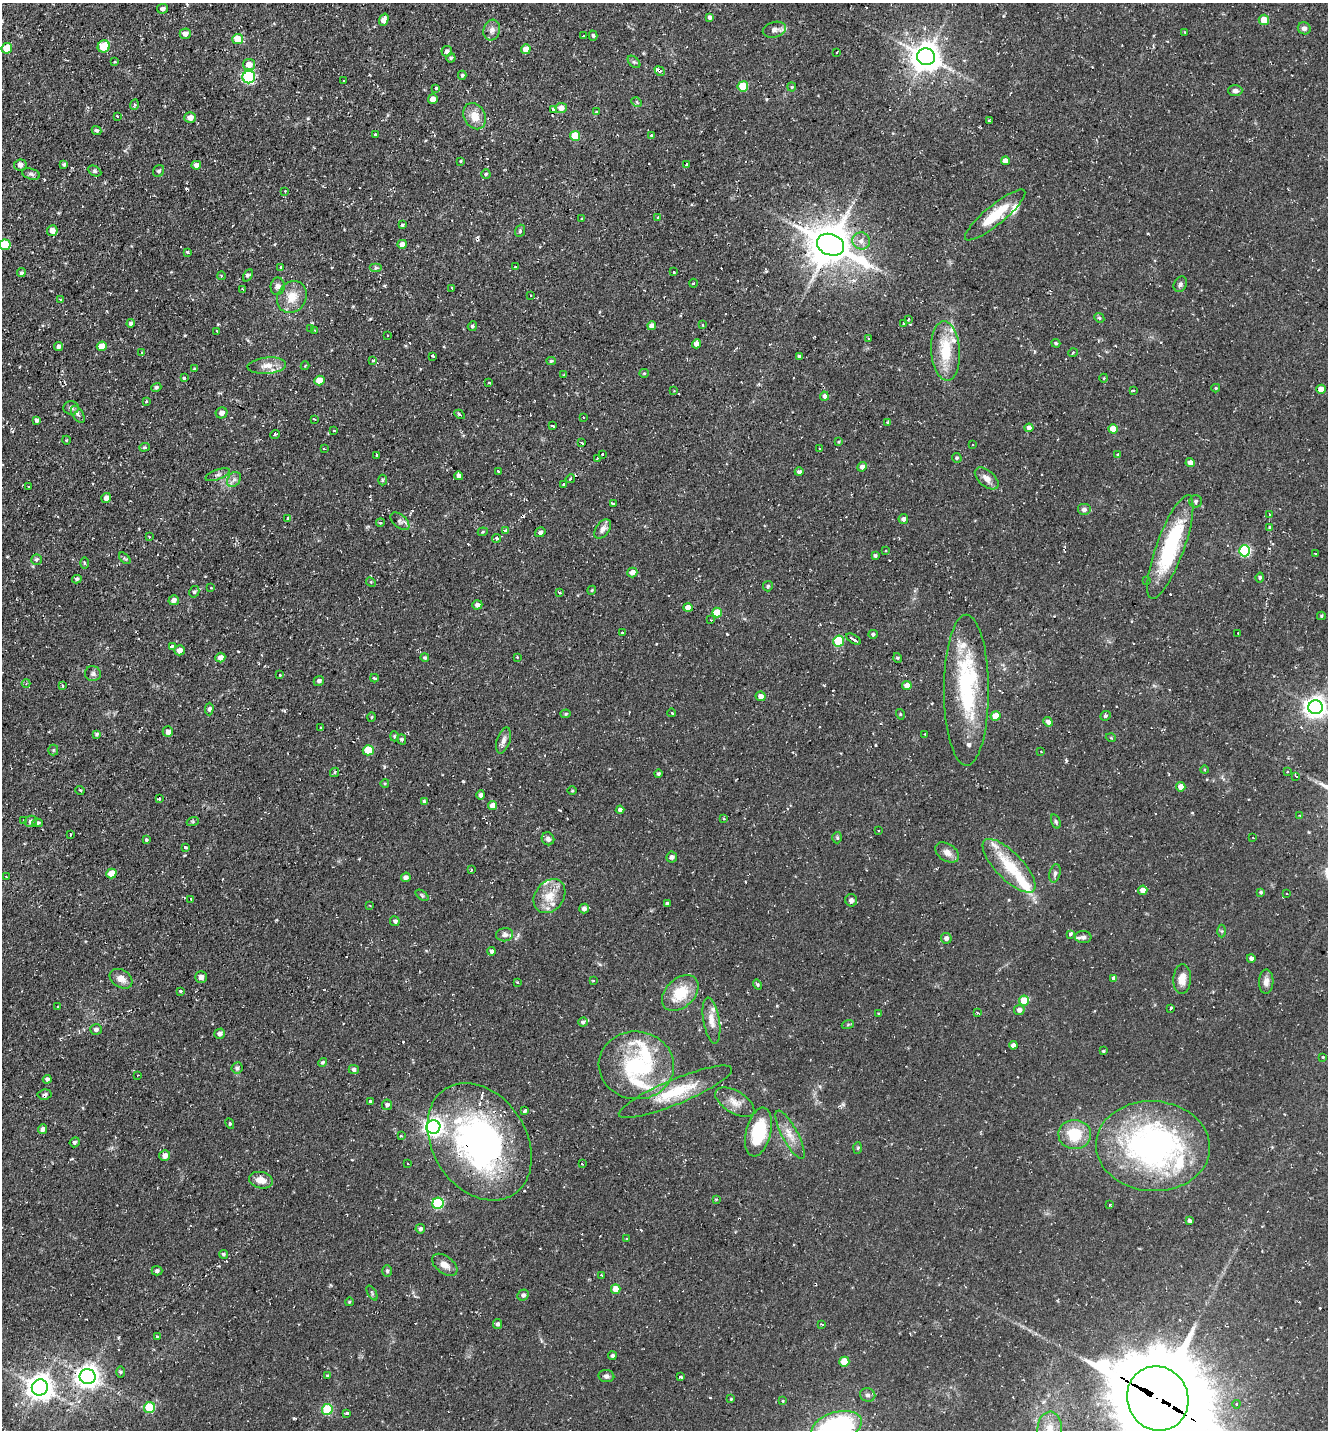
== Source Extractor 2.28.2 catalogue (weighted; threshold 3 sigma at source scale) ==
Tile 11 of 4 x 4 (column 3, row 3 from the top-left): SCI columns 2928-4253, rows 1429-2856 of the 5727 x 5714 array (HDU 1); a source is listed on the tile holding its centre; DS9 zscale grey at full resolution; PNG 1330 x 1432 px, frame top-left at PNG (2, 3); each listed source drawn as its Kron ellipse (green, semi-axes under 4 px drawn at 4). Shown black and unused: <1% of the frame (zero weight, under 2 of 3 exposures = <1% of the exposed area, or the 3 px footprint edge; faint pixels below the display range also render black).
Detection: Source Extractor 2.28.2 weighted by HDU 2 'WHT'; one run over the whole footprint, this tile lists its part. Background 0.0823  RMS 0.0071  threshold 0.0319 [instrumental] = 3 sigma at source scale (4.5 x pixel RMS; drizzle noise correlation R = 1.50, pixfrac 1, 0.05/0.05 arcsec/px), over >= 5 px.
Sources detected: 423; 4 inside a brighter object's white glare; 23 cosmic-ray / hot-pixel residue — neither listed nor drawn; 18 inside a brighter listed object's ellipse — not listed separately; the other 378 listed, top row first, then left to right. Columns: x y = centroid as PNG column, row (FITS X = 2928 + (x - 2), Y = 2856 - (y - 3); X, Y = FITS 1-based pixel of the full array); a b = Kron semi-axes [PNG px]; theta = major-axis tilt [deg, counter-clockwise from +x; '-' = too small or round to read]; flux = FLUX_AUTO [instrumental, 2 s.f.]
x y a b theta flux
163 9 5 5 - 1.8
710 17 4 4 - 2.1
384 20 6 4 72 6.8
1264 20 5 5 - 11
1304 28 6 6 - 2.8
492 30 10 8 74 3.6
774 30 12 7 15 3.5
1185 32 3 2 - 0.74
185 34 5 5 - 4.1
584 36 3 3 - 0.91
593 36 5 4 - 1.3
238 39 5 5 - 15
104 46 6 6 - 27
7 48 5 5 - 19
526 49 5 4 - 6.5
447 51 5 5 - 2.2
837 52 3 2 - 0.61
926 57 9 8 - 1100
451 58 4 4 - 1.2
115 62 3 3 - 1
634 62 7 4 -44 1.4
249 65 6 5 - 5.9
660 71 5 3 - 3.6
462 75 4 4 - 1
249 77 6 6 - 96
344 81 3 3 - 0.82
743 86 5 5 - 22
792 87 4 4 - 0.86
436 88 4 3 - 1.2
1235 91 7 5 0 2.5
433 99 5 5 - 4.5
637 102 5 4 - 1
134 105 5 3 - 0.93
561 108 5 5 - 4.6
553 109 3 3 - 1.8
596 112 3 3 - 0.8
117 116 3 3 - 1.5
474 116 14 10 -63 9.3
190 117 6 5 - 4.3
989 121 3 3 - 1.2
96 131 5 4 - 1.3
376 135 3 3 - 6
651 135 3 3 - 1.4
575 136 5 5 - 20
460 161 4 4 - 0.63
1005 161 4 4 - 4.1
64 164 4 4 - 1
687 164 3 2 - 0.79
20 165 6 5 - 3.1
196 165 4 4 - 3.2
95 171 7 5 -27 1.3
159 171 6 5 - 1.7
31 174 9 5 -15 2
486 174 4 4 - 1.1
285 191 2 2 - 0.63
995 215 38 9 40 23
658 217 4 3 - 1.1
581 219 3 2 - 0.58
402 225 3 3 - 0.96
52 231 5 5 - 5.9
520 231 6 4 68 1.1
861 241 9 8 - 4
402 244 5 4 - 4.4
5 245 5 5 - 18
831 245 14 10 -21 2100
187 252 3 3 - 1.9
515 267 3 3 - 1.2
280 268 3 3 - 3.8
376 268 6 4 0 1.3
673 272 3 3 - 2
21 273 4 4 - 1.1
248 275 7 4 62 1.2
221 276 4 3 - 0.6
693 283 4 3 - 0.67
1180 284 8 6 61 2.1
278 286 9 7 81 3.1
452 288 3 2 - 0.81
243 289 3 3 - 0.77
531 295 3 3 - 0.64
292 297 17 14 58 12
61 300 3 3 - 1.5
1099 318 5 4 - 0.99
908 319 3 2 - 0.86
131 323 4 4 - 2.5
903 323 3 2 - 1
703 325 3 2 - 0.72
472 326 5 4 - 1.3
652 326 4 4 - 3.4
311 329 4 4 - 0.84
315 330 4 3 - 0.81
216 331 4 2 - 0.69
387 335 2 2 - 0.59
869 339 3 3 - 0.98
1056 343 4 3 - 0.84
697 344 4 4 - 3.7
102 346 5 5 - 8.8
59 347 4 4 - 2.6
946 351 30 14 -86 26
142 353 3 3 - 0.82
1073 353 4 2 - 0.74
433 356 4 3 - 5
799 356 3 3 - 1.5
373 360 3 3 - 3.3
551 361 4 4 - 0.9
267 366 19 8 5 6.8
305 366 4 3 - 0.57
194 369 4 3 - 0.73
644 373 5 4 - 0.81
564 375 3 2 - 0.69
184 378 3 3 - 10
1104 378 4 3 - 0.57
319 381 5 4 - 9.3
489 382 3 2 - 0.93
156 387 5 4 - 1.1
1216 388 4 4 - 0.71
1321 389 4 4 - 7.8
674 391 3 3 - 0.49
1133 391 3 2 - 0.65
824 396 4 4 - 2.3
146 401 3 3 - 0.83
71 408 8 7 - 2.1
222 413 6 5 - 3.8
78 414 9 5 -57 2.7
459 414 5 3 - 0.97
583 417 2 2 - 0.46
314 419 3 2 - 0.68
37 420 4 4 - 1.7
888 422 3 3 - 0.93
552 426 3 3 - 3.2
1029 428 4 4 - 3.3
1113 429 5 4 - 11
334 431 3 2 - 0.97
275 434 5 3 - 0.77
66 440 4 3 - 0.6
839 442 4 3 - 0.68
582 443 3 3 - 1
972 445 2 2 - 0.66
144 447 5 4 - 1
819 448 2 2 - 0.57
324 449 3 3 - 1.1
1117 454 4 3 - 0.7
376 455 3 3 - 2.4
602 455 3 2 - 2.1
597 458 3 3 - 1.6
957 458 5 4 - 1.2
1190 463 4 4 - 4
862 467 5 4 - 2.7
498 471 3 3 - 1
799 472 4 3 - 1.7
218 475 13 5 20 2.4
459 476 4 4 - 2.4
987 478 14 8 -41 5
570 479 5 3 - 1.4
234 480 8 6 53 2.3
382 480 5 3 - 0.88
563 484 3 3 - 2.4
29 487 3 2 - 0.71
106 498 5 4 - 3.9
1196 501 6 6 - 1.6
613 504 4 3 - 2.3
1084 510 7 6 - 2.5
1270 514 3 2 - 0.91
288 519 4 3 - 2.5
903 519 5 4 - 2.4
400 521 11 6 -41 2.5
380 523 4 3 - 0.91
1269 527 3 3 - 1.2
603 529 11 6 55 3.6
506 531 4 3 - 2.6
483 532 5 4 - 0.78
540 532 5 4 - 2.2
149 537 3 3 - 0.6
497 538 4 4 - 1.5
1170 547 55 14 70 69
886 551 3 2 - 0.78
1245 551 5 5 - 76
1315 553 3 2 - 0.48
875 556 4 3 - 1.4
125 558 7 4 -45 1
36 559 5 5 - 1.5
85 563 6 4 -89 0.8
632 572 5 4 - 4.3
1260 577 5 4 - 1.1
77 579 5 4 - 1.3
1147 581 3 3 - 0.75
371 582 5 4 - 0.8
768 586 5 5 - 1
211 588 3 2 - 0.45
592 590 4 3 - 0.68
194 592 6 5 - 1.3
559 592 3 3 - 2.9
174 600 5 5 - 3.5
477 605 5 4 - 2.4
688 608 5 4 - 6.9
717 612 5 5 - 13
1321 616 4 3 - 0.93
711 620 2 2 - 0.49
622 633 3 3 - 1
1238 633 3 3 - 0.65
873 634 4 4 - 1.4
853 639 8 3 -32 6.8
839 641 5 5 - 36
172 646 4 3 - 0.91
179 650 5 5 - 4.2
517 657 4 3 - 0.66
220 658 5 4 - 4
425 658 4 4 - 1
898 658 5 3 - 0.79
93 674 8 7 - 2.2
280 675 3 3 - 0.92
374 678 4 3 - 1
319 681 5 5 - 2.2
26 683 4 3 - 0.7
62 685 3 2 - 0.92
907 685 5 4 - 6.3
966 690 75 22 -90 74
761 696 5 5 - 4.1
1316 707 7 7 - 500
209 709 6 4 89 1.7
672 713 4 2 - 0.64
566 714 5 4 - 0.96
900 714 5 3 - 0.62
995 716 5 4 - 13
1105 716 5 4 - 1.1
371 717 4 3 - 0.71
1048 722 5 4 - 2.7
321 728 3 2 - 0.7
168 732 5 5 - 3.4
97 734 4 4 - 1.2
925 734 3 2 - 1
394 736 5 3 - 0.75
1111 738 5 3 - 0.63
402 739 5 4 - 1.1
504 740 13 6 72 3.4
53 750 5 5 - 0.96
368 750 5 5 - 21
1041 751 2 2 - 0.49
1205 770 4 3 - 0.74
1287 771 3 2 - 0.91
335 772 5 4 - 1.4
658 774 4 4 - 1
1296 776 4 2 - 0.72
385 783 4 3 - 0.67
1181 787 5 4 - 5.4
80 790 5 3 - 0.6
572 791 5 3 - 0.65
481 795 5 4 - 2
159 798 3 3 - 1.2
424 801 4 4 - 0.94
492 805 5 4 - 4.9
620 810 4 4 - 2.3
1300 816 3 3 - 1.2
724 819 3 3 - 0.82
24 820 3 3 - 1.4
31 821 6 5 - 2.7
193 821 6 4 18 0.9
1056 821 7 4 -71 1.2
37 823 5 4 - 1.6
878 830 3 2 - 0.5
71 834 3 2 - 0.66
837 838 6 5 - 1
1253 838 3 2 - 0.5
548 839 6 6 - 2.4
146 840 3 3 - 3.5
185 847 4 3 - 1.3
947 852 13 8 -33 4.7
672 857 5 5 - 2.2
1009 866 35 13 -46 29
471 870 3 3 - 0.93
1055 873 9 5 76 2.1
111 874 5 4 - 12
6 877 2 2 - 0.63
406 877 5 4 - 2.7
1143 890 4 4 - 5.3
1261 892 4 3 - 1.1
1287 894 2 2 - 0.57
422 895 7 4 -37 0.92
549 896 18 14 53 13
191 899 3 2 - 0.61
851 900 6 6 - 2.1
667 903 3 3 - 1.4
370 906 3 2 - 0.69
584 909 5 4 - 3
395 921 5 5 - 1.4
1222 931 6 4 -89 1.1
1070 934 4 3 - 4.5
505 935 8 6 9 2.4
1083 937 8 6 -4 1.9
946 938 5 5 - 2.6
492 951 4 4 - 2.4
1251 958 4 4 - 2.7
201 977 5 5 - 3.1
1114 978 4 4 - 2.6
121 979 12 9 -32 5.7
1182 979 15 8 86 7.9
593 980 3 2 - 0.7
517 982 3 2 - 1.3
1266 982 12 7 87 4.6
757 985 5 4 - 0.89
180 991 3 3 - 2.3
680 993 21 14 43 21
1024 1000 5 5 - 15
58 1007 3 3 - 0.7
1170 1008 3 3 - 1.8
1019 1010 5 5 - 3
977 1013 4 3 - 0.75
879 1014 3 3 - 0.85
711 1021 23 8 -80 6.9
583 1022 4 4 - 1.6
848 1024 6 4 20 0.92
96 1030 6 5 - 2
220 1034 5 5 - 2.4
1013 1045 4 4 - 3.7
1103 1051 4 3 - 0.96
1323 1057 3 3 - 0.81
323 1062 5 4 - 1.3
636 1065 37 34 -5 60
237 1068 6 5 - 1.4
354 1070 5 4 - 2.2
138 1075 2 2 - 0.49
47 1079 4 4 - 2
675 1092 61 12 23 29
44 1094 7 5 7 1.8
370 1101 3 3 - 1.9
735 1102 22 11 -31 7.2
387 1105 5 5 - 1.8
525 1111 4 3 - 4.6
230 1123 5 3 - 1.3
433 1127 7 6 - 330
43 1129 5 4 - 3.5
758 1132 25 12 76 32
790 1135 27 8 -62 8.6
1075 1135 16 14 -3 23
401 1136 3 3 - 1.3
75 1142 5 4 - 1.2
480 1142 63 47 -57 210
1153 1146 57 45 -3 210
858 1148 6 4 88 0.95
165 1155 5 5 - 3.6
407 1163 2 2 - 0.64
582 1164 3 2 - 0.79
261 1180 12 8 -12 6.2
716 1199 4 4 - 0.85
438 1203 6 5 - 61
1110 1205 3 3 - 0.93
1189 1221 4 4 - 1.8
420 1229 5 4 - 1.9
627 1239 3 3 - 1.1
223 1254 4 4 - 1.2
445 1265 14 8 -36 5.6
157 1271 5 5 - 1.5
387 1271 6 5 - 1.3
601 1275 4 2 - 0.65
616 1289 5 4 - 9.6
372 1293 8 3 -59 1
523 1295 6 5 - 1.7
349 1302 4 3 - 0.62
497 1324 5 4 - 1.9
821 1324 4 3 - 0.65
157 1337 3 3 - 0.69
612 1356 4 4 - 1.4
844 1362 5 5 - 16
120 1372 6 4 -90 0.89
327 1376 3 3 - 0.72
606 1376 8 6 -7 2.2
88 1377 8 7 - 610
681 1377 3 3 - 2
40 1388 8 8 - 800
868 1395 8 6 -16 2
1158 1398 33 30 -64 10000
731 1399 3 2 - 0.64
783 1401 4 3 - 0.61
1236 1404 4 3 - 1
150 1408 6 5 - 41
327 1409 5 5 - 46
346 1413 3 3 - 1.7
837 1427 26 14 16 110
1050 1428 17 12 85 11
Overlapping masked pixels (flux is a lower limit): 4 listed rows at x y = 660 71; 831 245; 480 1142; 1158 1398
Isophote crosses this tile's border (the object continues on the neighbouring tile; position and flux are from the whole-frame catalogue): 5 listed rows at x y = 5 245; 1316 707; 1158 1398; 837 1427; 1050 1428